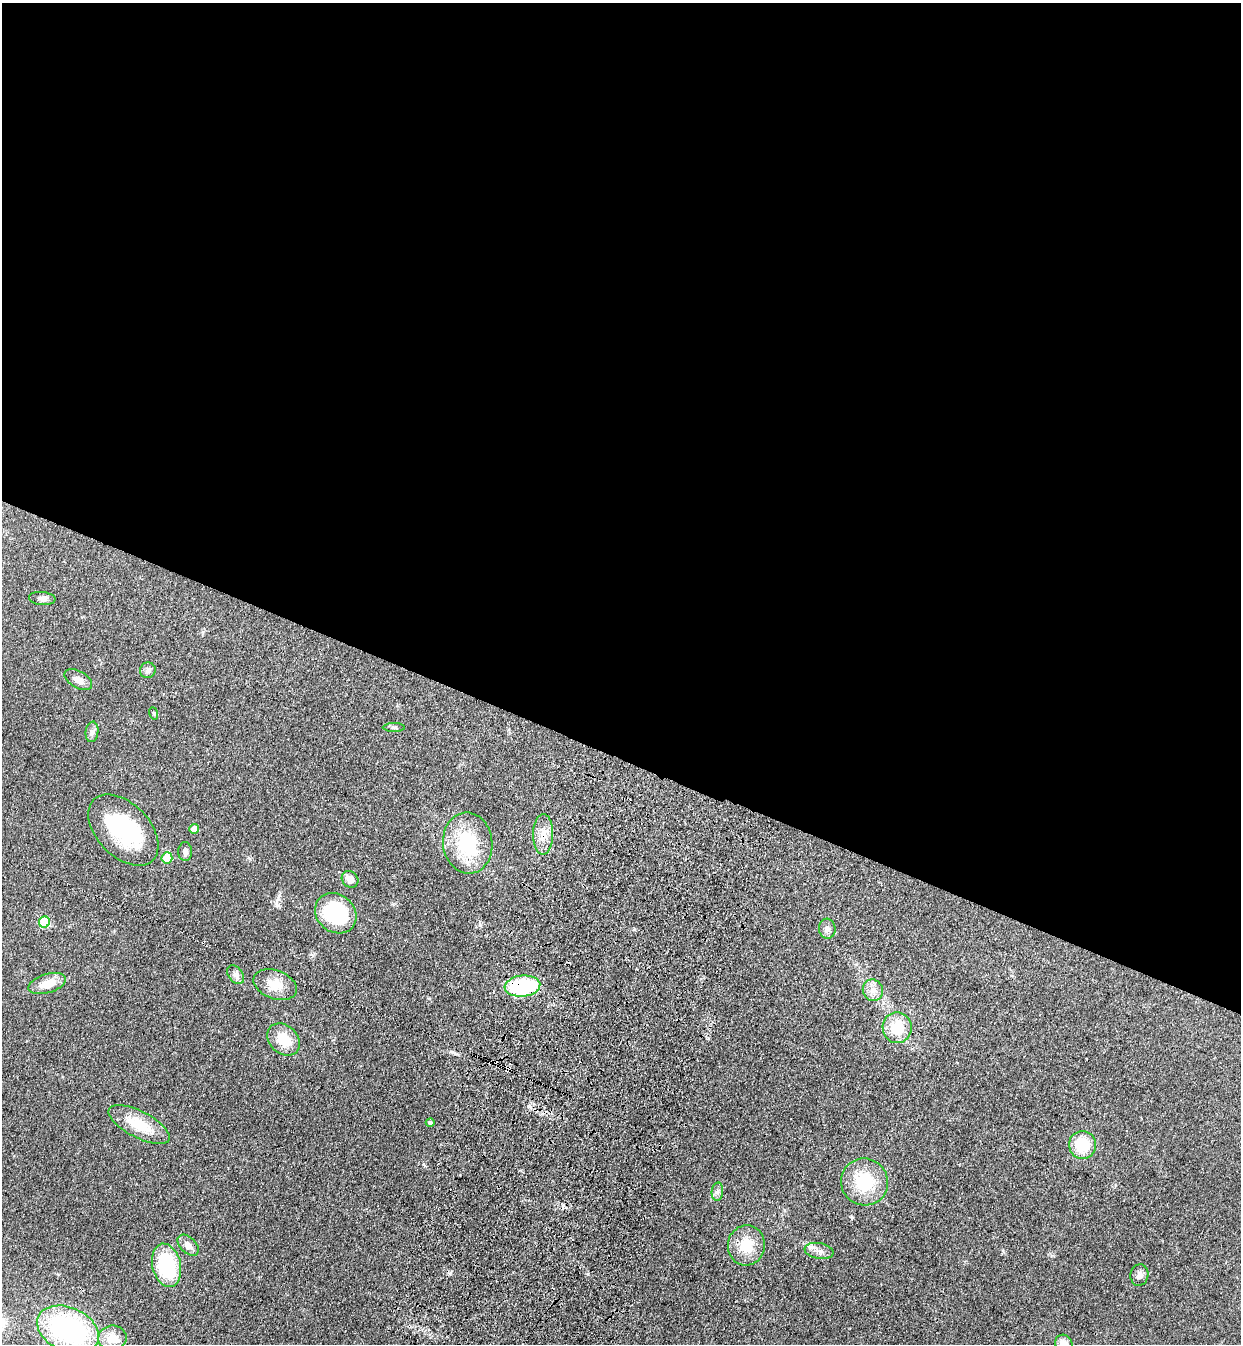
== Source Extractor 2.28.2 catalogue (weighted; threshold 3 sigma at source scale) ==
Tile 3 of 4 x 4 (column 3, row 1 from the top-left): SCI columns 2724-3962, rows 4073-5414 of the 5574 x 5458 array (HDU 1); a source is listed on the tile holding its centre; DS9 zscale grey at full resolution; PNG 1243 x 1346 px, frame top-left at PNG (2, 3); each listed source drawn as its Kron ellipse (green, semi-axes under 4 px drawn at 4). Shown black and unused: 56% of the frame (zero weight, under 3 of 4 exposures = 6% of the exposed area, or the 3 px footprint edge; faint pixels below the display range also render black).
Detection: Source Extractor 2.28.2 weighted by HDU 2 'WHT'; one run over the whole footprint, this tile lists its part. Background 0.0826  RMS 0.0066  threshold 0.0298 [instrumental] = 3 sigma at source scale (4.5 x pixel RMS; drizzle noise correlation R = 1.50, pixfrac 1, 0.05/0.05 arcsec/px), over >= 5 px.
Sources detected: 40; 1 inside a brighter object's white glare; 3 cosmic-ray / hot-pixel residue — neither listed nor drawn; the other 36 listed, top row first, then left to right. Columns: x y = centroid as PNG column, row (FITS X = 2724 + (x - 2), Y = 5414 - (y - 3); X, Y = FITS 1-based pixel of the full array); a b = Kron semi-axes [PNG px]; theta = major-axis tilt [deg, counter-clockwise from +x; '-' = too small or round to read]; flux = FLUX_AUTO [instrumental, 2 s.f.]
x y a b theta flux
42 598 13 6 -5 3
148 670 8 7 - 2.2
78 680 15 8 -30 4.7
153 713 6 4 -70 0.76
394 727 11 4 0 1.4
92 732 10 6 83 2.2
194 829 5 4 - 6.2
123 830 42 26 -46 58
543 834 20 10 89 7.8
468 843 31 24 -83 39
185 852 9 7 -89 2.4
167 858 5 5 - 21
350 879 9 7 -46 5.4
336 913 22 19 -40 52
44 922 5 5 - 32
827 929 10 8 -84 2.7
236 975 10 7 -52 2.8
47 984 19 9 17 11
275 985 23 14 -20 11
522 986 18 10 6 59
873 990 11 10 - 4.9
897 1028 15 14 - 19
284 1040 18 14 -44 15
430 1123 4 4 - 1.5
139 1124 34 13 -27 19
1082 1145 14 13 - 21
864 1182 24 23 - 31
717 1192 9 6 85 2
188 1245 12 8 -44 4.5
746 1245 20 18 82 17
819 1251 14 7 -9 3.9
166 1265 22 14 -77 51
1139 1275 11 9 80 2.9
68 1329 32 22 -23 110
112 1338 14 12 9 9.3
1064 1344 9 8 - 5.9
Overlapping masked pixels (flux is a lower limit): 2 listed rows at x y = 543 834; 522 986
Isophote crosses this tile's border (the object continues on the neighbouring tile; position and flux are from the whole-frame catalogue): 1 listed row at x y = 1064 1344
Unlisted compact peaks at least as high as the median listed source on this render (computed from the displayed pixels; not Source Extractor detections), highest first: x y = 852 1217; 480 925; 1003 1251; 429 998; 423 1164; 393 904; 634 929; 249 858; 1115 1185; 58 1274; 1051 1256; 313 956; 450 1052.